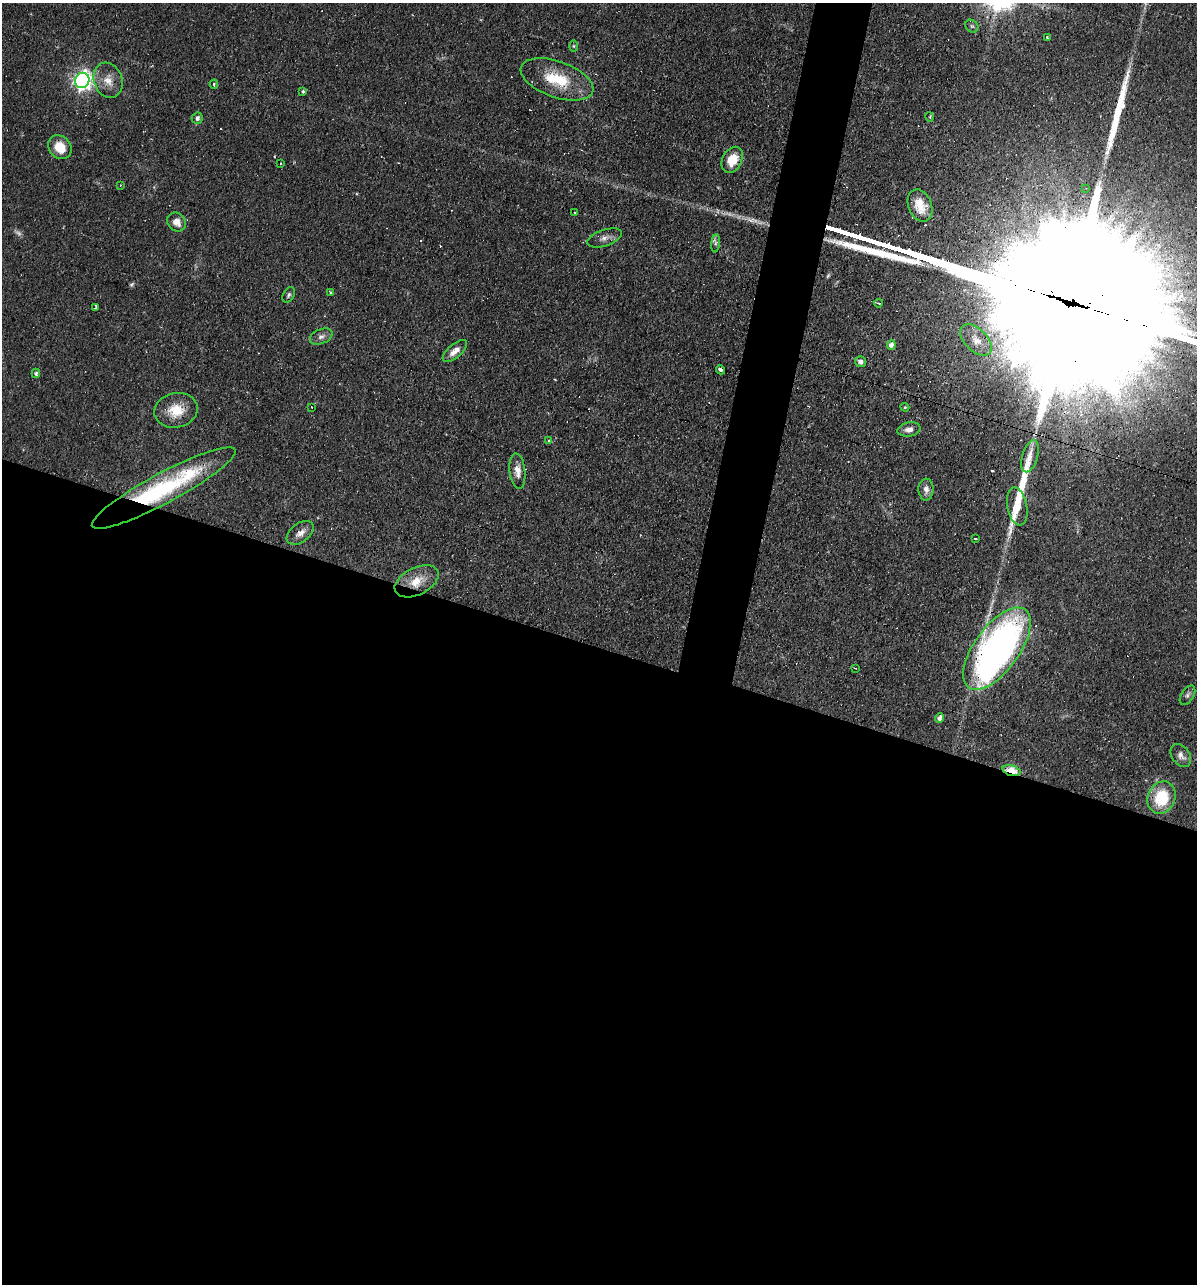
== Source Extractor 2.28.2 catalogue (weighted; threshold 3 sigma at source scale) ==
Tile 14 of 4 x 4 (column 2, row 4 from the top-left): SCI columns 1446-2640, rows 1-1282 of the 5156 x 5129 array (HDU 1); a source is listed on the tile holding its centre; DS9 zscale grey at full resolution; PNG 1199 x 1286 px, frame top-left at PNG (2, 3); each listed source drawn as its Kron ellipse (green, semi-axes under 4 px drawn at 4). Shown black and unused: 52% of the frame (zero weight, under 2 of 3 exposures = <1% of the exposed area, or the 3 px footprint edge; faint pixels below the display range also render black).
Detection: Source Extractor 2.28.2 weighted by HDU 2 'WHT'; one run over the whole footprint, this tile lists its part. Background 0.066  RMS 0.0053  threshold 0.0236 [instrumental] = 3 sigma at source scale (4.5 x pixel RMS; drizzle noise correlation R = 1.50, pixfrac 1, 0.05/0.05 arcsec/px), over >= 5 px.
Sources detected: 66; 1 too faint to see at this stretch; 10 cosmic-ray / hot-pixel residue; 3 long thin detections or spike segments (spike, bleed or trail) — neither listed nor drawn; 1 inside a brighter listed object's ellipse — not listed separately; the other 51 listed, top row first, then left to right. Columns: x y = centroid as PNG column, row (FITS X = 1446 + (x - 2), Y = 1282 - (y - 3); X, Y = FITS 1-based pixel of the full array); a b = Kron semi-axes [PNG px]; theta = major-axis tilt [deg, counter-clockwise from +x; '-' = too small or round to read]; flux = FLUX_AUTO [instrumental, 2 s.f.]
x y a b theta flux
972 26 7 5 -43 1.1
1047 37 3 2 - 1.8
573 46 5 3 - 0.6
557 79 38 18 -19 23
82 80 8 7 - 240
108 80 18 14 -70 7.2
214 84 4 4 - 0.69
303 91 4 4 - 0.85
930 117 5 3 - 0.48
197 118 6 5 - 1.8
60 147 13 10 -49 9.9
732 160 14 9 63 9.9
280 163 3 2 - 0.57
120 185 3 2 - 0.36
1086 188 4 4 - 0.48
920 206 17 11 -67 8.3
575 213 3 2 - 0.47
176 222 10 8 -49 4.9
604 238 18 8 19 3.4
716 243 9 4 84 1.4
331 292 3 3 - 0.79
289 295 8 5 60 1.2
879 303 4 3 - 0.68
96 307 4 3 - 4.4
321 336 12 7 22 2.5
976 340 19 11 -45 5.7
891 345 5 4 - 2.6
455 351 15 6 41 4.7
861 362 5 5 - 2.1
720 370 4 3 - 5.7
36 373 4 3 - 1.1
312 407 3 2 - 0.57
905 407 4 4 - 0.59
176 410 22 17 13 12
909 429 12 7 9 3.1
548 441 3 2 - 0.61
1030 456 16 8 74 5.1
517 471 18 8 -83 4.6
164 488 81 15 28 74
926 490 11 7 -89 2.8
1017 506 19 10 -79 6.3
300 533 15 9 37 3.9
975 538 3 3 - 3.6
417 581 23 13 26 10
997 649 48 22 54 220
855 668 3 2 - 0.45
1187 695 11 6 58 1.6
939 718 5 4 - 1.8
1181 755 13 8 -54 3.1
1011 770 9 5 -16 16
1162 798 16 13 65 23
Overlapping masked pixels (flux is a lower limit): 4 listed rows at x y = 164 488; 300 533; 997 649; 1011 770